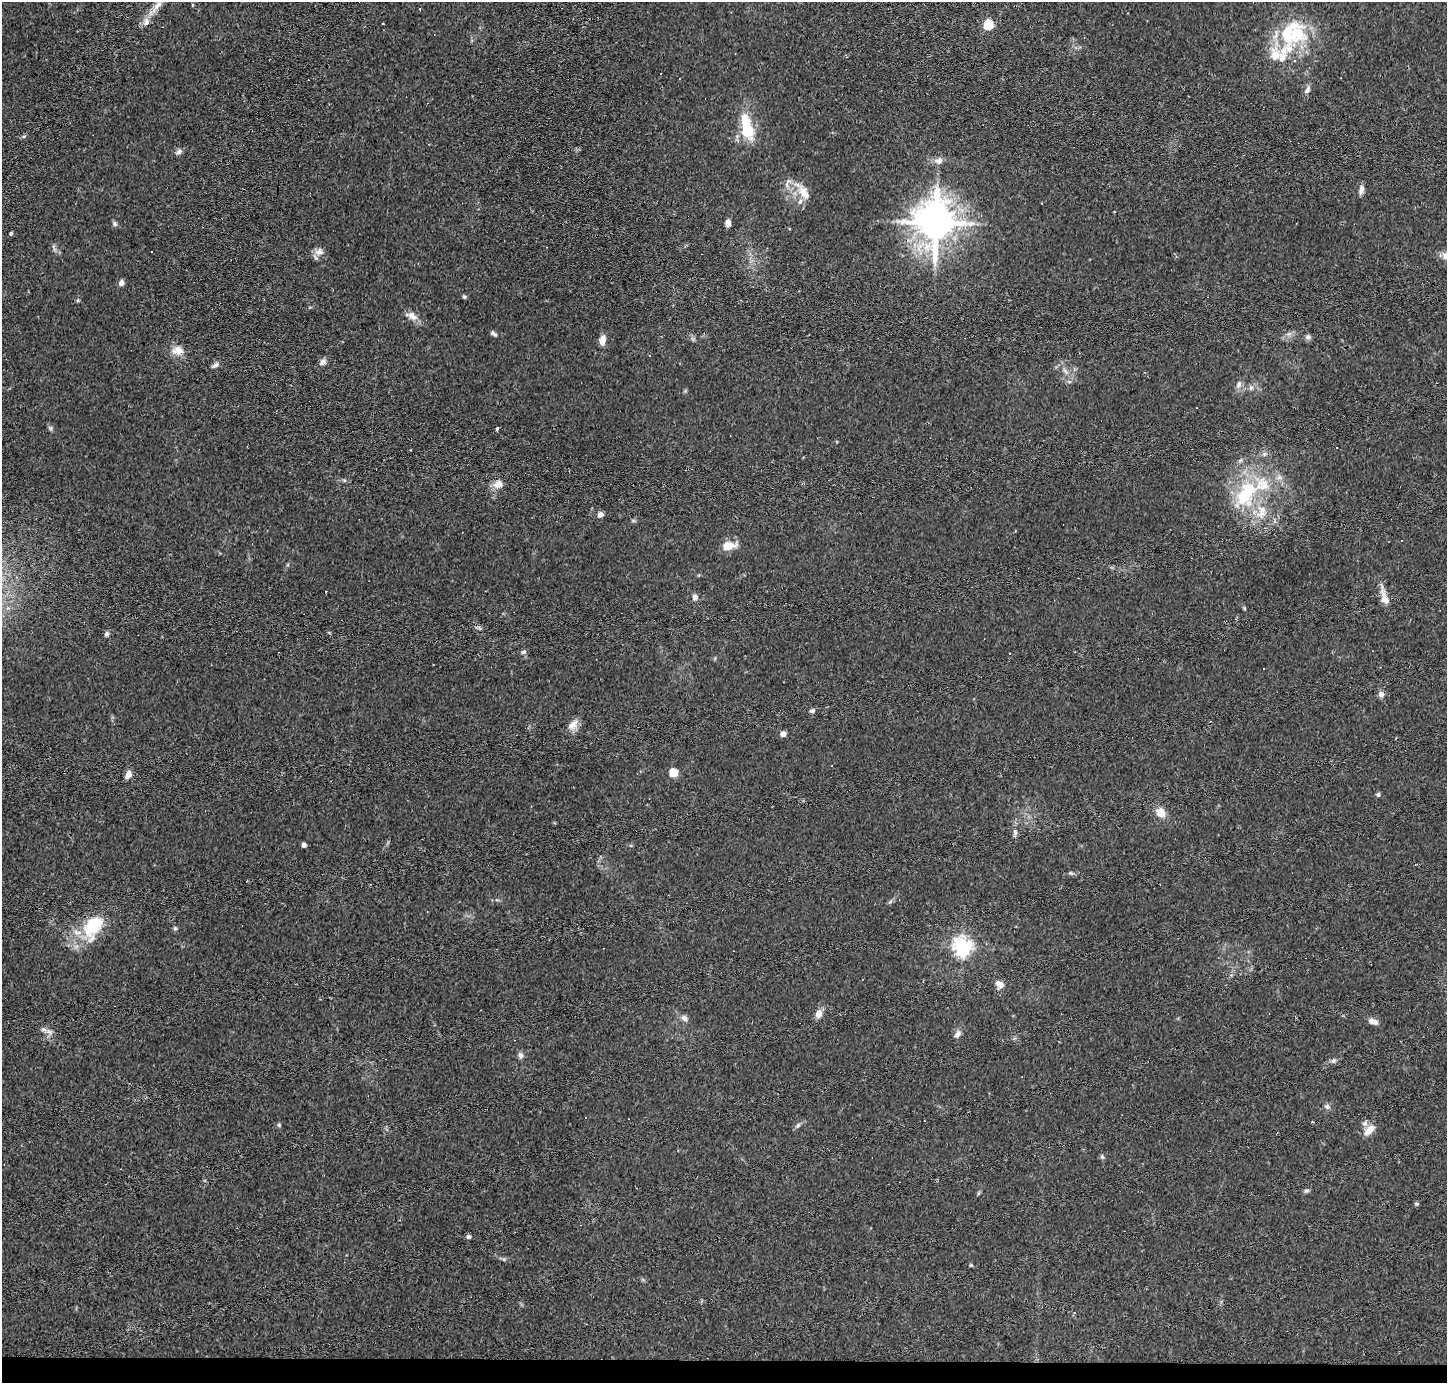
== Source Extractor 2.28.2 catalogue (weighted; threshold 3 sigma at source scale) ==
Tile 8 of 3 x 3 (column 2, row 3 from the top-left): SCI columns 1445-2889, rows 98-1478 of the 4333 x 4358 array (HDU 1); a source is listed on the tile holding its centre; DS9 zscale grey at full resolution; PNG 1449 x 1385 px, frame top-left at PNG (2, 2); no overlay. Shown black and unused: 2% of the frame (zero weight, under 2 of 3 exposures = <1% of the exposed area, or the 3 px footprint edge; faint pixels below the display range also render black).
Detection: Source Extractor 2.28.2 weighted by HDU 2 'WHT'; one run over the whole footprint, this tile lists its part. Background 0.0293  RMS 0.0046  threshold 0.0207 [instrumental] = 3 sigma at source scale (4.5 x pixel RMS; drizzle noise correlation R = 1.50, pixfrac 1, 0.05/0.05 arcsec/px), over >= 5 px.
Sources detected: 90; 1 inside a brighter object's white glare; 10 cosmic-ray / hot-pixel residue — not listed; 6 inside a brighter listed object's ellipse — not listed separately; the other 73 listed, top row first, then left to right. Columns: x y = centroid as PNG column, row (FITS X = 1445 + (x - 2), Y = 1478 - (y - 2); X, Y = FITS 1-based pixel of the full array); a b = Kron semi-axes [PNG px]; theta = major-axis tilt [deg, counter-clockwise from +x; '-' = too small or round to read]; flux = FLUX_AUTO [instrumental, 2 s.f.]
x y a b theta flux
158 5 38 7 52 6.1
383 24 3 3 - 1.1
988 25 6 5 - 27
1288 32 55 23 83 26
1307 90 11 6 59 1.6
747 127 36 14 -77 16
24 136 6 3 18 0.63
178 152 10 6 35 1.5
939 161 10 9 - 2.4
1361 190 12 5 78 1.8
802 192 16 12 -72 6
936 222 13 11 89 1100
728 223 7 5 88 2.4
115 224 7 6 - 0.97
789 229 3 3 - 1.7
11 233 5 3 - 0.64
152 251 3 2 - 0.47
319 252 11 10 - 2.8
121 283 5 5 - 2.8
464 297 5 4 - 0.62
412 316 15 9 -39 3.2
493 333 8 5 -38 1.1
1308 337 8 6 -7 1.3
602 340 10 6 80 3.5
177 350 17 12 3 4.5
323 362 10 7 50 1.9
215 365 9 6 31 1.5
1065 371 9 3 -45 1.1
1239 385 10 7 70 1.9
1251 388 6 6 - 1.2
497 429 3 3 - 1.4
498 484 13 10 26 3.5
1247 492 32 25 60 29
600 514 6 6 - 1.9
728 546 13 9 11 6.8
1384 596 27 8 -74 4.6
695 597 7 7 - 1.7
107 634 6 6 - 1.1
524 652 7 5 17 0.95
1009 654 3 3 - 2.6
1381 694 7 7 - 1.7
812 711 7 5 22 0.88
573 725 15 10 39 3.7
783 734 6 6 - 2
673 773 5 5 - 13
128 775 8 6 55 3.1
1378 795 6 4 88 0.86
1161 812 9 8 - 5.7
1015 833 9 5 80 1.2
304 845 4 4 - 1.7
1071 873 7 4 -18 0.71
890 902 8 3 44 0.73
427 912 3 2 - 0.47
93 926 25 16 57 22
175 928 5 5 - 0.66
963 947 7 7 - 200
999 984 11 8 -45 3
819 1014 10 8 65 3
684 1018 9 7 -47 1.7
1373 1021 12 6 -15 2.6
49 1032 10 6 -19 1.8
957 1034 11 7 57 1.8
521 1055 8 7 - 1.5
1333 1061 8 6 43 1.1
1327 1106 6 5 - 1
279 1125 6 4 -72 0.56
798 1125 7 4 45 0.89
1369 1130 17 9 47 4.2
1102 1157 7 5 -69 0.76
1307 1190 7 5 15 0.93
1416 1204 5 5 - 0.7
468 1237 6 6 - 0.94
971 1265 5 4 - 0.46
Isophote crosses this tile's border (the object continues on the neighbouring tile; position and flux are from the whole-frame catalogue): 1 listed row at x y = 158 5